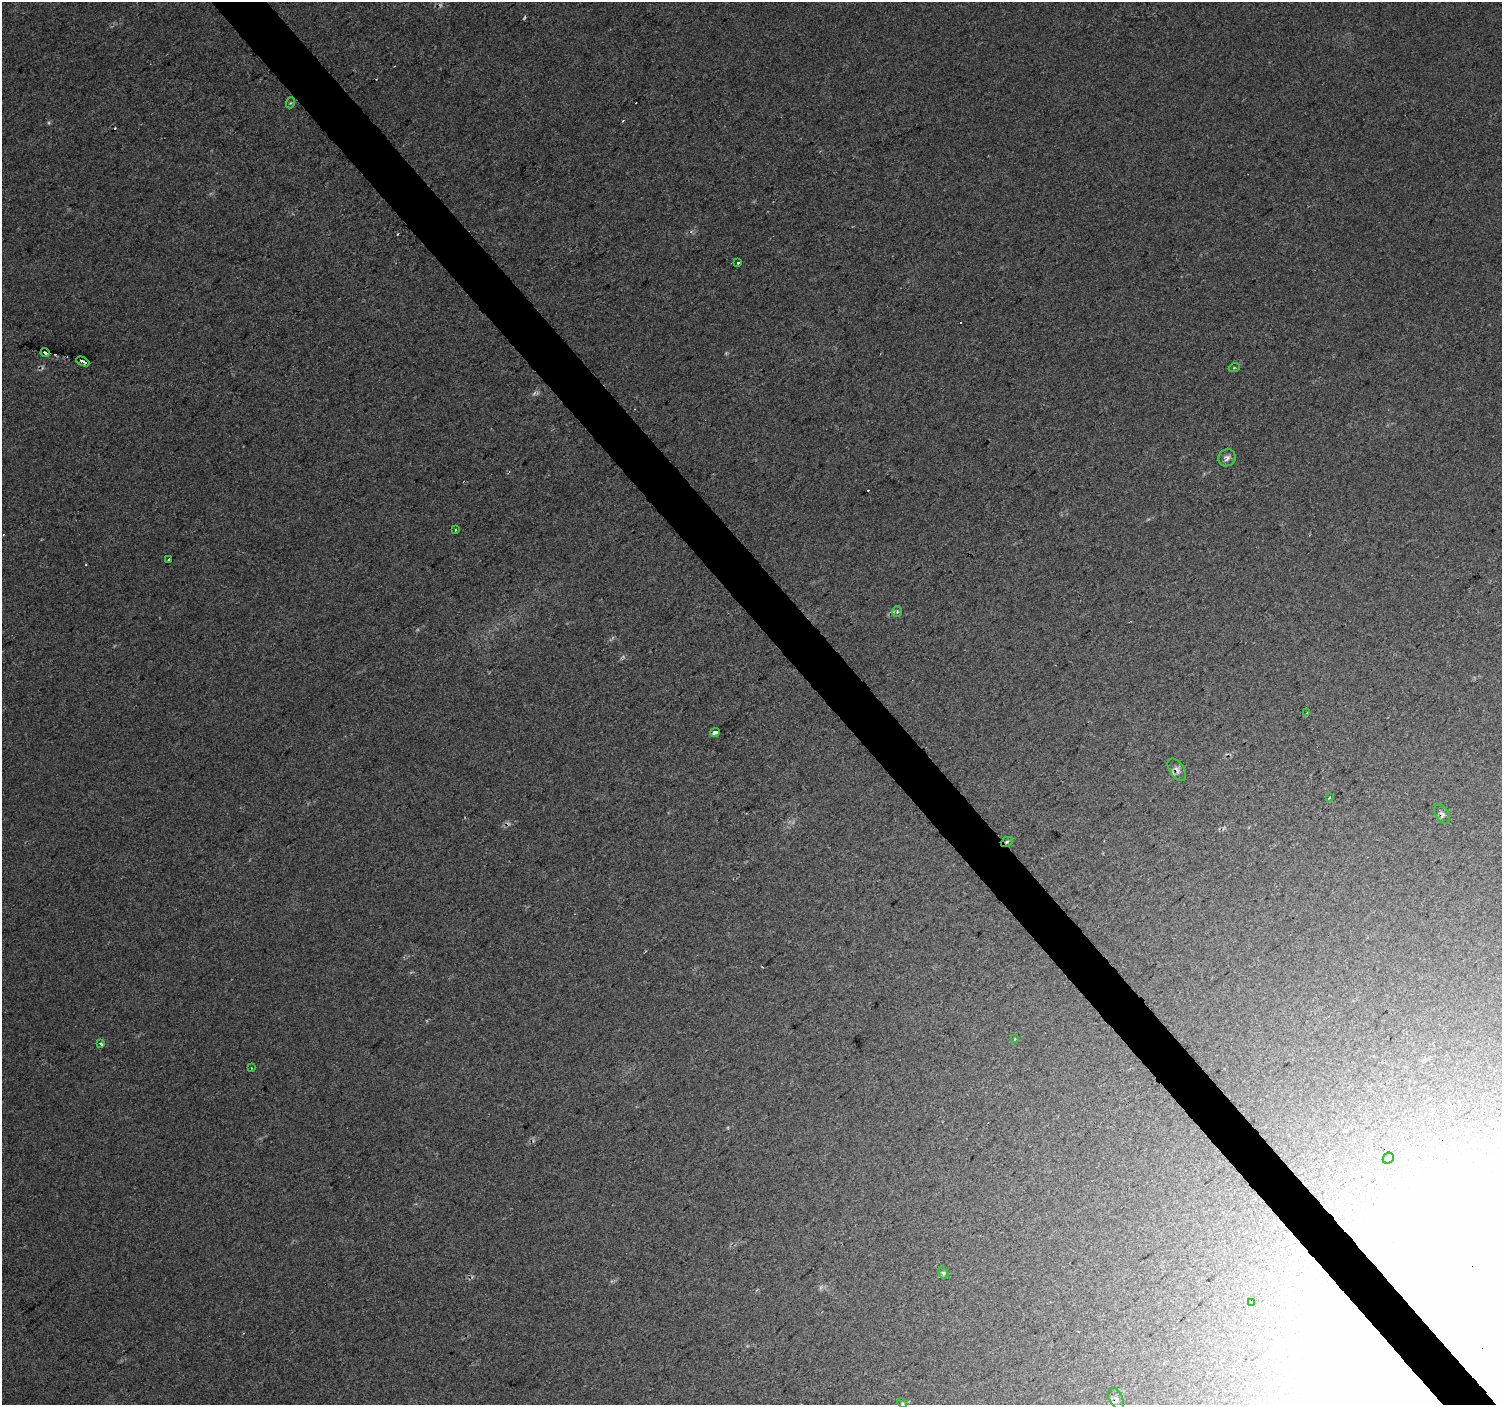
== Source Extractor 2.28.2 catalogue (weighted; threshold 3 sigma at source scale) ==
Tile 6 of 4 x 4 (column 2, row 2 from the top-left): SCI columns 1505-3004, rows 3009-4411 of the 6047 x 5990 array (HDU 1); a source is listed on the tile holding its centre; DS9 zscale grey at full resolution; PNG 1504 x 1407 px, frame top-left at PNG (2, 2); each listed source drawn as its Kron ellipse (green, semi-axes under 4 px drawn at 4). Shown black and unused: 4% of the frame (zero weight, under 2 of 3 exposures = <1% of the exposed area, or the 3 px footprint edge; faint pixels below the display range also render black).
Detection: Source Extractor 2.28.2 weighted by HDU 2 'WHT'; one run over the whole footprint, this tile lists its part. Background 0.016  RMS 0.0078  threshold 0.0351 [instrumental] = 3 sigma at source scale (4.5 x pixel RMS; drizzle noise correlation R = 1.50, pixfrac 1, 0.0396/0.0396 arcsec/px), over >= 5 px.
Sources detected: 33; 2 too faint to see at this stretch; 1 inside a brighter object's white glare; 7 cosmic-ray / hot-pixel residue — neither listed nor drawn; the other 23 listed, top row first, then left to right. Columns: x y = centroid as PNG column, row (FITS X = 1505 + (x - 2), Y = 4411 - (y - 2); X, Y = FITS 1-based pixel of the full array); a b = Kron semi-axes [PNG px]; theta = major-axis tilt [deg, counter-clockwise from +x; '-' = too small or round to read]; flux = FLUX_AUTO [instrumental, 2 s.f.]
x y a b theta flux
290 103 5 3 - 0.81
738 263 3 3 - 4.5
45 353 4 3 - 6.6
83 361 7 3 -26 11
1234 368 5 3 - 0.81
1227 458 9 8 - 3.6
456 529 3 3 - 2.2
169 559 3 3 - 2.3
897 612 5 4 - 1.2
1307 713 3 3 - 0.6
715 732 5 3 - 16
1177 770 13 7 -55 3.5
1330 798 3 2 - 0.87
1442 814 10 6 -60 2.6
1007 842 6 4 23 1.5
1014 1039 3 2 - 1.7
101 1044 4 3 - 7.7
252 1068 2 2 - 0.6
1388 1158 6 5 - 1.3
943 1273 6 4 -62 1.3
1252 1302 3 3 - 1.6
1116 1399 11 6 -63 3.2
902 1403 5 4 - 0.97
Overlapping masked pixels (flux is a lower limit): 6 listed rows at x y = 83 361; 715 732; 1177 770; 1442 814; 1007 842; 1116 1399